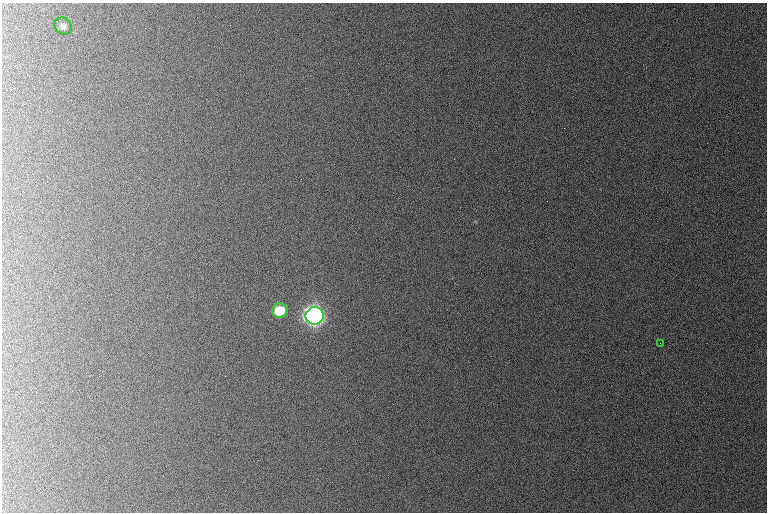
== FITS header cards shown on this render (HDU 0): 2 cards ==
NAXIS1  =                  765 /
NAXIS2  =                  510 /

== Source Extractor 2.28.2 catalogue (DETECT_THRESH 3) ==
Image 765 x 510 px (HDU 0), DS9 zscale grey, 1 PNG px = 1 image px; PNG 769 x 514 px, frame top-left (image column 1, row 510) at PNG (2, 3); each listed source drawn as its Kron ellipse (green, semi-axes under 4 px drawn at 4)
Background 1060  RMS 11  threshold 32.6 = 3 sigma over >= 5 px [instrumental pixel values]
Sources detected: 4; all 4 listed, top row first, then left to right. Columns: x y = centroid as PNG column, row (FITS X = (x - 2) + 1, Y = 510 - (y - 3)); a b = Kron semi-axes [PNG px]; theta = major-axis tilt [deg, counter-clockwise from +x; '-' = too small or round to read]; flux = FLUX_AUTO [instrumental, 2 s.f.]
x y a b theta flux
63 26 9 8 - 2400
280 311 8 7 - 24000
315 316 9 8 - 510000
660 343 2 2 - 400